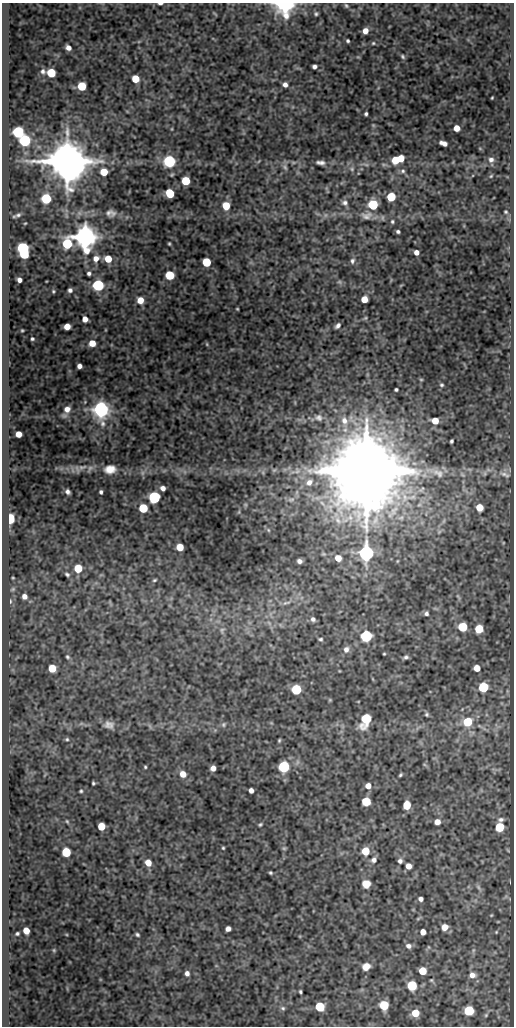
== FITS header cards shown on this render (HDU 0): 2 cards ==
NAXIS1  =                  512
NAXIS2  =                 1024

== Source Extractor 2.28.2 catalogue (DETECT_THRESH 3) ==
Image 512 x 1024 px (HDU 0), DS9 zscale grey, 1 PNG px = 1 image px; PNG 516 x 1028 px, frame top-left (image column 1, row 1024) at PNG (2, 3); no overlay
Background 51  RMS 0.56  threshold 1.69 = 3 sigma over >= 5 px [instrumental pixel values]
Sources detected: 195; all 195 listed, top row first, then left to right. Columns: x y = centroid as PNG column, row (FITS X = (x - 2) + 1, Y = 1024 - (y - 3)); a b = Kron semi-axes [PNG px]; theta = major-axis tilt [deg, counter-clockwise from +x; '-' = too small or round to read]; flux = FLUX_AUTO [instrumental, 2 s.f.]
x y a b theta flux
160 4 5 3 - 82
285 4 7 6 - 18000
346 6 7 4 -50 64
316 14 5 5 - 68
365 31 5 5 - 290
348 41 3 3 - 58
373 43 4 4 - 40
68 48 5 4 - 190
403 56 6 4 -49 62
314 66 4 4 - 120
43 71 7 6 - 110
51 73 5 5 - 2000
135 79 5 5 - 1000
285 85 5 5 - 170
82 86 5 5 - 2000
492 98 3 2 - 36
366 114 4 3 - 67
456 128 5 5 - 450
18 132 6 6 - 6100
25 141 6 6 - 5700
443 143 7 4 -20 200
401 158 5 5 - 630
395 160 6 5 - 890
491 160 7 7 - 150
67 161 10 10 - 230000
169 161 6 6 - 8400
320 163 12 5 -6 160
366 164 9 4 -9 90
384 165 7 4 -19 63
285 167 9 5 -73 110
352 169 6 5 - 74
403 171 7 5 15 79
104 172 5 5 - 870
491 176 5 3 - 36
186 181 5 5 - 1800
170 193 6 5 - 1700
391 197 5 5 - 2200
46 199 6 5 - 3500
345 203 9 8 - 150
373 205 6 6 - 3100
226 206 5 5 - 1100
506 212 4 3 - 44
111 213 13 9 -7 220
18 215 8 5 19 100
325 215 7 4 90 75
367 216 16 9 9 270
392 222 5 5 - 64
398 231 4 3 - 75
85 237 7 6 - 61000
67 244 9 7 76 1600
169 244 3 2 - 40
23 248 6 6 - 5500
416 252 5 4 - 210
24 254 5 5 - 2700
96 259 7 7 - 250
108 259 5 5 - 770
352 261 8 6 80 120
206 262 5 5 - 2300
89 273 4 4 - 87
169 275 5 5 - 2200
19 280 4 4 - 160
339 282 6 5 - 71
98 285 6 5 - 7000
70 290 4 4 - 99
53 291 5 4 - 48
364 299 5 5 - 630
140 300 5 5 - 450
237 309 3 2 - 34
365 318 5 4 - 51
85 319 5 5 - 240
67 326 5 5 - 320
338 326 6 4 45 120
22 330 4 3 - 42
32 339 4 4 - 61
92 343 5 5 - 510
207 344 4 3 - 29
79 366 4 4 - 180
421 379 5 3 - 35
442 385 5 4 - 55
396 390 3 3 - 54
67 409 9 8 - 250
101 409 6 6 - 24000
319 418 10 8 -32 170
344 421 11 9 -69 320
435 421 5 5 - 590
18 434 5 5 - 510
451 441 4 3 - 57
82 467 14 7 11 250
90 468 12 6 52 130
77 469 11 4 -70 75
110 469 14 10 8 390
297 471 8 6 76 110
366 471 18 17 - 640000
438 473 18 10 -30 330
484 473 8 4 82 75
505 474 20 9 -19 340
309 482 9 7 42 210
163 488 4 4 - 180
68 492 5 4 - 110
101 492 4 3 - 74
154 497 6 6 - 7500
291 499 9 4 9 79
419 505 6 4 19 53
479 507 5 5 - 740
143 508 5 5 - 2200
10 519 5 4 - 4500
268 530 5 3 - 29
180 547 5 5 - 760
366 553 10 8 88 5500
338 558 5 5 - 450
299 561 5 4 - 140
397 561 5 3 - 27
78 568 5 5 - 1200
67 574 7 5 -30 80
13 578 3 3 - 35
154 580 6 4 27 51
13 589 7 5 27 64
24 596 6 5 - 200
10 601 7 3 83 53
286 603 13 4 16 130
426 613 5 5 - 96
313 619 6 5 - 110
269 623 7 4 -56 82
462 627 5 5 - 2300
479 629 6 5 - 1400
222 630 8 6 52 100
366 636 9 8 - 1300
320 639 5 4 - 56
346 649 8 7 - 180
384 654 3 2 - 33
68 657 6 5 - 69
406 657 5 4 - 80
52 668 5 5 - 980
477 668 5 5 - 530
483 687 6 5 - 3500
296 690 5 5 - 3900
330 700 5 4 - 37
426 714 5 5 - 60
365 720 13 8 67 890
468 722 6 5 - 1700
223 724 7 6 - 77
109 725 13 10 -13 240
67 739 6 5 - 62
279 740 4 3 - 46
145 767 3 3 - 43
284 767 6 6 - 6800
213 768 5 5 - 260
183 774 6 5 - 470
400 775 4 3 - 52
93 783 3 3 - 52
368 786 5 5 - 320
251 790 4 4 - 190
81 791 3 3 - 48
366 801 7 7 - 470
407 805 6 5 - 1100
501 819 8 6 8 100
67 821 5 4 - 44
437 822 5 5 - 310
260 824 4 3 - 52
101 826 5 5 - 900
499 827 6 5 - 2000
223 848 3 3 - 40
284 848 6 5 - 58
365 851 5 5 - 1100
66 852 5 5 - 2400
374 860 7 7 - 150
400 861 5 5 - 120
148 863 5 5 - 490
408 866 5 5 - 330
270 873 3 3 - 52
366 884 8 8 - 360
478 887 10 4 -50 88
421 899 4 4 - 140
491 915 5 3 - 29
444 927 5 5 - 440
228 929 5 4 - 190
26 931 5 5 - 530
423 932 5 5 - 330
496 932 4 3 - 31
17 934 4 3 - 63
137 935 4 3 - 65
408 946 7 6 - 140
54 950 5 4 - 39
366 967 7 6 - 290
422 971 5 5 - 940
187 973 5 5 - 150
472 975 7 6 - 220
431 980 5 4 - 40
412 985 6 5 - 3200
300 991 4 3 - 53
384 1005 6 5 - 2500
320 1007 5 5 - 2800
283 1008 6 5 - 67
469 1011 6 5 - 3400
415 1013 5 5 - 880
At the frame edge (FLAGS 8, measured only in part): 2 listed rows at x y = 160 4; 285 4